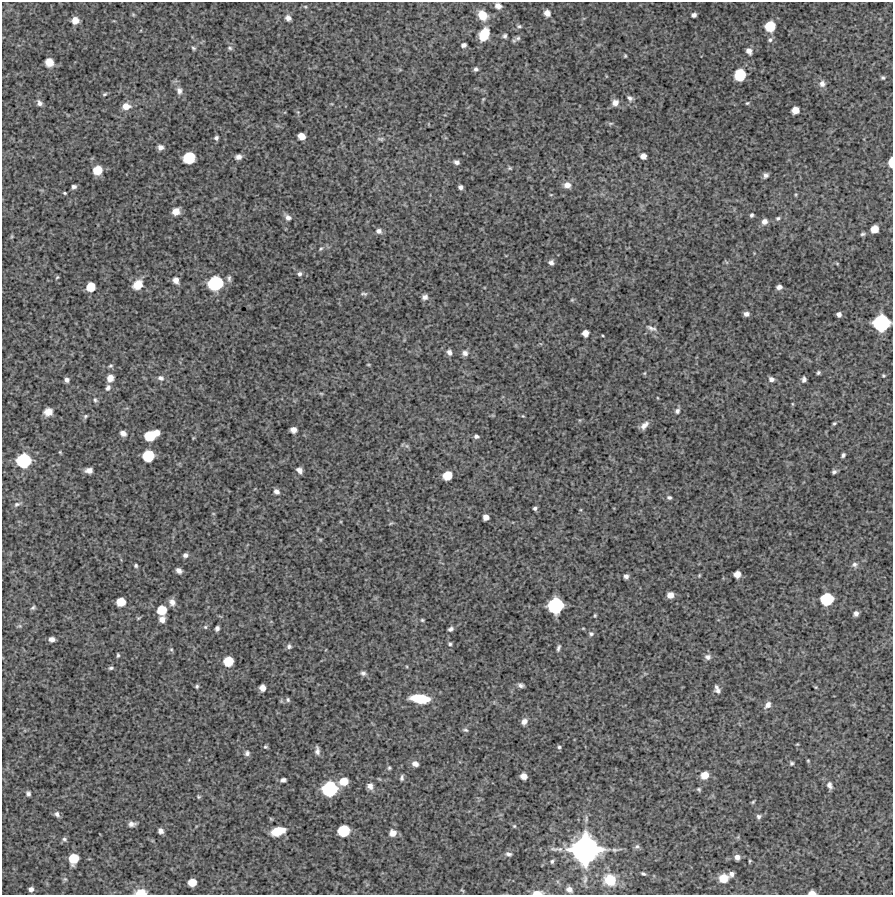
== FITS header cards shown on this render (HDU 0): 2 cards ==
NAXIS1  =                  891 /Length X axis
NAXIS2  =                  893 /Length Y axis

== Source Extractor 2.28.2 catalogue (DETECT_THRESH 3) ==
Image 891 x 893 px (HDU 0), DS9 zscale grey, 1 PNG px = 1 image px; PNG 895 x 897 px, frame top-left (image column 1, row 893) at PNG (2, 2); no overlay
Background 4400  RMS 290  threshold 867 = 3 sigma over >= 5 px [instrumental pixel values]
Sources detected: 215; all 215 listed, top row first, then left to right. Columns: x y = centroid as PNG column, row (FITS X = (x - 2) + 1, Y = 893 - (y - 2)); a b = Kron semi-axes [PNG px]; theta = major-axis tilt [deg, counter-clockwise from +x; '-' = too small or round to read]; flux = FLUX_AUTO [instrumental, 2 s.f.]
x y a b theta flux
498 6 6 5 - 9.2e+04
305 7 6 4 -1 2.4e+04
547 13 7 6 - 1.2e+05
133 14 5 5 - 2.3e+04
483 15 10 8 -55 3.1e+05
694 15 5 4 - 6.1e+04
288 18 6 6 - 8.6e+04
75 20 7 7 - 1.7e+05
519 26 7 4 -9 3.0e+04
770 26 8 8 - 5.1e+05
484 34 11 7 66 4.6e+05
505 36 5 5 - 3.9e+04
518 38 8 6 16 4.9e+04
770 40 7 5 41 4.7e+04
463 45 5 4 - 6.2e+04
193 48 6 4 -49 3.0e+04
230 48 6 5 - 3.4e+04
749 51 7 6 - 9.4e+04
625 56 3 3 - 2.1e+04
49 62 7 6 - 2.5e+05
476 69 5 5 - 4.4e+04
740 75 9 8 - 6.8e+05
883 78 4 4 - 3.0e+04
822 84 9 8 - 9.8e+04
179 91 10 7 -78 8.4e+04
105 94 6 4 27 2.8e+04
630 98 7 5 -48 5.3e+04
483 99 4 3 - 1.7e+04
39 103 7 6 - 6.5e+04
615 103 7 7 - 1.1e+05
747 103 5 4 - 2.3e+04
126 106 10 8 2 1.6e+05
795 110 6 6 - 1.9e+05
610 123 8 4 8 2.7e+04
301 136 6 5 - 1.7e+05
216 138 5 5 - 4.6e+04
380 139 9 5 -8 3.6e+04
160 147 6 5 - 9.0e+04
643 156 5 5 - 1.1e+05
238 157 7 5 10 8.2e+04
189 158 9 8 - 7.0e+05
457 162 5 4 - 6.7e+04
891 162 8 4 88 2.0e+05
510 168 6 4 -21 2.7e+04
97 170 8 7 - 3.6e+05
766 175 5 4 - 5.4e+04
567 185 8 7 - 1.4e+05
74 187 5 4 - 5.2e+04
460 187 4 4 - 5.7e+04
65 193 4 2 - 2.3e+04
551 195 5 3 - 1.7e+04
176 211 7 6 - 1.9e+05
752 215 5 4 - 3.5e+04
288 217 8 6 -36 8.1e+04
778 218 6 5 - 3.3e+04
764 221 7 7 - 9.3e+04
874 229 6 6 - 2.3e+05
379 231 7 6 - 7.2e+04
862 234 6 4 5 3.6e+04
12 236 6 4 71 2.2e+04
321 249 6 4 35 2.8e+04
551 262 6 6 - 6.4e+04
837 263 6 4 -20 1.9e+04
300 274 5 4 - 4.8e+04
57 277 5 4 - 2.3e+04
229 278 10 5 90 5.2e+04
176 280 9 7 -57 1.1e+05
215 283 11 10 - 1.3e+06
138 285 10 8 43 3.0e+05
91 287 7 7 - 3.3e+05
779 287 5 4 - 7.2e+04
364 294 10 4 -2 3.7e+04
425 297 7 6 - 7.1e+04
572 300 5 5 - 2.1e+04
746 314 5 5 - 6.9e+04
839 314 5 4 - 7.1e+04
881 323 12 11 - 1.7e+06
651 328 15 6 -19 7.7e+04
585 333 6 5 - 1.4e+05
449 352 7 5 -64 7.2e+04
465 353 7 7 - 7.5e+04
368 365 5 3 - 1.7e+04
110 366 6 4 16 3.1e+04
644 373 5 4 - 2.1e+04
818 373 4 3 - 3.2e+04
883 375 5 4 - 2.3e+04
110 378 7 6 - 1.7e+05
161 378 9 7 -13 7.6e+04
771 379 7 5 -28 7.1e+04
804 379 7 5 82 5.9e+04
66 380 5 5 - 6.7e+04
108 388 8 6 62 6.9e+04
321 393 6 4 -1 2.0e+04
95 400 7 6 - 4.0e+04
792 404 5 3 - 1.9e+04
677 411 7 6 - 5.7e+04
48 412 7 6 - 1.8e+05
85 416 6 5 - 3.3e+04
523 416 5 4 - 1.7e+04
834 423 5 4 - 2.9e+04
644 425 10 6 48 1.1e+05
293 430 6 5 - 1.1e+05
157 432 5 5 - 1.3e+05
123 433 7 5 -29 8.6e+04
150 436 8 7 - 5.0e+05
476 436 5 4 - 5.0e+04
193 438 6 3 71 1.6e+04
407 446 6 5 - 3.6e+04
60 452 5 3 - 1.9e+04
843 455 5 3 - 3.9e+04
148 456 8 8 - 6.7e+05
23 461 11 11 - 1.2e+06
89 470 7 5 1 9.2e+04
299 470 7 5 -46 8.0e+04
834 472 5 4 - 4.4e+04
447 475 7 6 - 3.5e+05
276 491 6 5 - 8.0e+04
669 497 6 5 - 3.9e+04
17 504 10 5 26 5.2e+04
535 508 4 4 - 4.0e+04
486 517 5 5 - 1.1e+05
391 523 7 3 19 2.2e+04
185 555 5 4 - 6.0e+04
854 564 8 7 - 5.6e+04
136 565 4 4 - 3.1e+04
179 570 6 5 - 8.4e+04
737 574 6 6 - 1.5e+05
699 575 5 4 - 1.9e+04
626 576 4 4 - 6.5e+04
670 595 6 6 - 1.4e+05
827 599 9 8 - 8.4e+05
121 602 7 7 - 3.0e+05
172 602 9 8 - 1.0e+05
555 606 11 10 - 1.4e+06
33 608 6 4 45 3.6e+04
162 610 7 7 - 3.8e+05
856 613 5 4 - 7.1e+04
595 615 4 3 - 2.1e+04
162 619 6 5 - 1.2e+05
422 620 4 4 - 2.4e+04
20 626 7 5 -11 3.2e+04
205 627 6 5 - 2.9e+04
217 628 5 4 - 5.2e+04
451 629 6 4 30 4.8e+04
591 634 7 6 - 4.6e+04
52 639 5 4 - 8.1e+04
450 644 5 4 - 3.1e+04
289 646 7 7 - 5.4e+04
558 648 8 4 74 4.4e+04
171 649 7 5 -52 3.0e+04
118 655 5 3 - 2.8e+04
708 657 8 7 - 7.2e+04
228 661 7 7 - 4.4e+05
111 668 7 5 2 3.8e+04
363 673 7 6 - 5.3e+04
521 685 6 4 -18 5.7e+04
197 686 5 4 - 3.2e+04
716 687 7 4 -48 4.1e+04
816 687 5 3 - 1.6e+04
262 688 5 5 - 1.4e+05
718 691 7 5 -23 5.0e+04
420 699 17 7 -6 6.5e+05
288 700 7 6 - 4.2e+04
768 705 9 6 49 9.8e+04
524 722 7 6 - 1.0e+05
465 730 8 5 -15 3.4e+04
797 744 4 3 - 1.6e+04
265 747 5 5 - 3.0e+04
559 747 5 4 - 3.0e+04
317 751 10 5 -83 7.0e+04
247 753 7 6 - 5.8e+04
808 761 3 3 - 1.8e+04
792 763 5 5 - 3.1e+04
415 764 7 6 - 1.0e+05
389 768 6 5 - 2.9e+04
705 775 7 7 - 2.4e+05
524 776 6 5 - 1.4e+05
402 778 6 4 80 4.4e+04
283 780 5 4 - 5.4e+04
344 781 8 7 - 2.7e+05
829 785 9 6 -73 7.1e+04
370 786 8 7 - 9.3e+04
330 789 11 10 - 1.3e+06
699 789 5 4 - 2.8e+04
28 793 6 5 - 4.9e+04
198 797 5 4 - 2.4e+04
753 802 5 4 - 2.3e+04
57 814 7 6 - 6.4e+04
759 817 6 5 - 4.9e+04
132 824 8 5 0 7.8e+04
514 826 5 5 - 2.6e+04
161 831 5 5 - 6.9e+04
278 831 13 7 18 4.1e+05
344 831 9 8 - 6.8e+05
393 833 7 7 - 1.2e+05
64 839 7 5 -31 4.1e+04
637 846 7 6 - 4.3e+04
554 849 16 5 -4 9.0e+04
585 849 22 21 - 5.0e+06
508 854 8 5 -14 5.4e+04
737 857 6 6 - 8.7e+04
73 859 8 7 - 4.4e+05
552 861 6 5 - 3.5e+04
750 861 4 4 - 2.1e+04
643 874 4 3 - 3.0e+04
731 874 5 4 - 6.3e+04
723 878 9 8 - 2.6e+05
610 880 13 12 - 4.9e+05
192 882 6 6 - 2.7e+05
31 889 5 4 - 7.6e+04
569 889 7 6 - 8.2e+04
462 890 6 3 -44 2.2e+04
141 892 11 6 1 2.4e+05
537 893 11 5 1 1.4e+05
812 893 6 4 0 1.3e+05
At the frame edge (FLAGS 8, measured only in part): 4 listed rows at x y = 891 162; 141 892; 537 893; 812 893